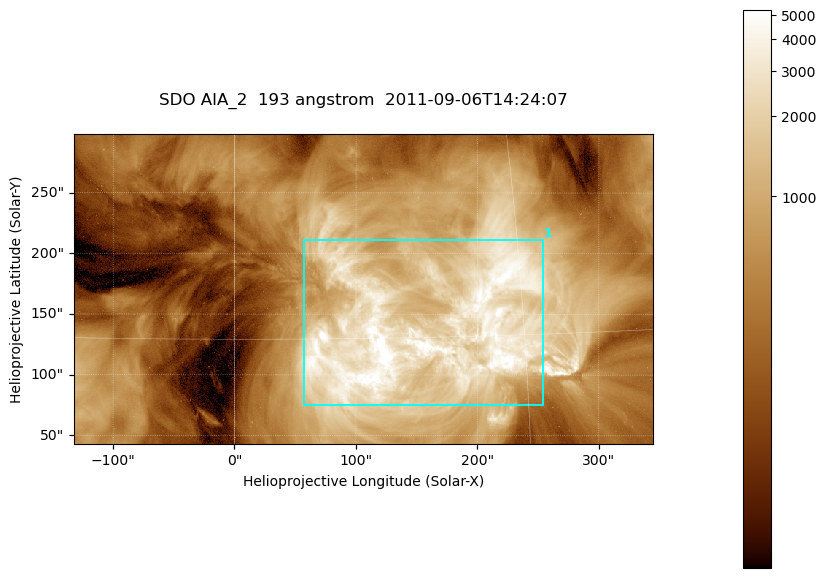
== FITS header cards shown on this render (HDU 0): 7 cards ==
TELESCOP= 'SDO     '           /
INSTRUME= 'AIA_2   '           /
WAVELNTH=                  193 /
WAVEUNIT= 'angstrom'           /
DATE-OBS= '2011-09-06T14:24:07.84' /
CTYPE1  = 'HPLN-TAN'           /
CTYPE2  = 'HPLT-TAN'           /

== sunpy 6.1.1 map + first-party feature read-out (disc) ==
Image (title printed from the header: SDO AIA_2  193 angstrom  2011-09-06T14:24:07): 794 x 424 px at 0.601 arcsec/px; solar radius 952 arcsec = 1585 px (partial field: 4.3% of the solar disc is inside the frame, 100% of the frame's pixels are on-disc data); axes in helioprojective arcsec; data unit not stated in the header (colour bar unlabelled)
Pointing: header CRPIX1/2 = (2043.76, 2047.55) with CRVAL1/2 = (0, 0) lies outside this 794 x 424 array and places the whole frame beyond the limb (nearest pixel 1.29 R_sun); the SolarSoft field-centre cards XCEN/YCEN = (105.9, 170.8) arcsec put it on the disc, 1679 arcsec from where CRPIX/CRVAL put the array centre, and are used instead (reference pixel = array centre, CRVAL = XCEN/YCEN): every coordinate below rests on XCEN/YCEN
Orientation: roll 0.0564 deg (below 1 deg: not rotated)
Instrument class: DISC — disc imager (sunpy class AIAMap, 193 A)
Bright regions (active regions / flare kernels): reference = the on-disc median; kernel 7 px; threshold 5 sigma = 2328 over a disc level ~551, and >= 1.15x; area >= 336 px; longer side >= 5 px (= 3 arcsec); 1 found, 1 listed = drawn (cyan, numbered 1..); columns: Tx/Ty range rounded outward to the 2 arcsec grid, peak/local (2 s.f.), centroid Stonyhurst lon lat
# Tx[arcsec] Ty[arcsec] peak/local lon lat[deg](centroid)
1 56..254 74..212 11 +10 +15